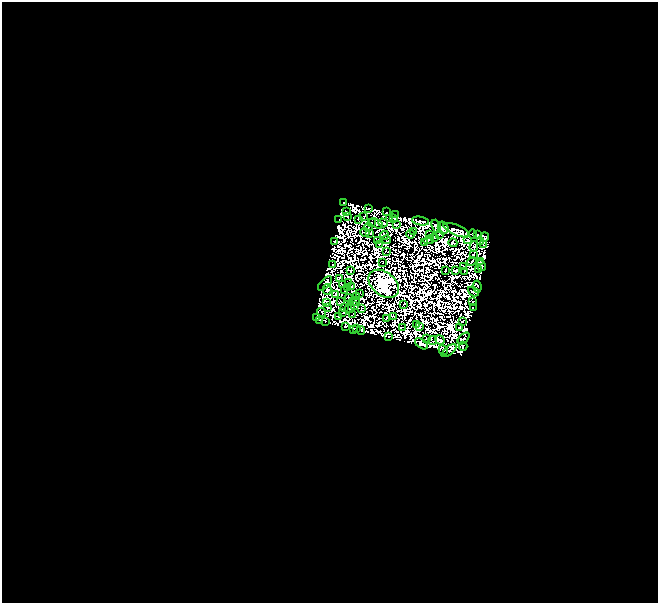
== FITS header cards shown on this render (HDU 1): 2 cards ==
NAXIS1  =                  656
NAXIS2  =                  601

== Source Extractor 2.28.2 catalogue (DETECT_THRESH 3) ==
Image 656 x 601 px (HDU 1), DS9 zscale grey, 1 PNG px = 1 image px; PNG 660 x 605 px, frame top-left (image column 1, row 601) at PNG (2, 2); each listed source drawn as its Kron ellipse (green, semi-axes under 4 px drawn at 4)
Background 0.048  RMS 9.1e-06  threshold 2.73e-05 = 3 sigma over >= 5 px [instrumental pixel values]
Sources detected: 221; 113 with non-positive FLUX_AUTO (blend fragments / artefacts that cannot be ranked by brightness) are neither listed nor drawn; the other 108 listed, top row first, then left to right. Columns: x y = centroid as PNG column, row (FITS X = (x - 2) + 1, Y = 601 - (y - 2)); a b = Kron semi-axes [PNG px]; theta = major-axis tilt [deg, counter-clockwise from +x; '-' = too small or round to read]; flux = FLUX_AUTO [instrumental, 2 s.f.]
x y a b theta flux
344 202 3 2 - 4.6
369 208 3 2 - 1.3
347 212 4 2 - 1.9
386 212 3 2 - 0.09
396 215 4 2 - 0.26
347 216 3 2 - 2.1
364 216 3 2 - 1.4
394 218 3 2 - 0.43
358 219 2 2 - 0.82
390 219 2 2 - 0.95
339 220 2 2 - 1.2
420 221 9 3 -10 6.9
371 223 2 2 - 1.2
383 223 5 3 - 0.014
376 224 7 3 -30 0.55
396 224 4 2 - 0.77
436 226 7 4 -70 0.69
368 227 4 2 - 1
443 228 6 5 - 6
457 230 14 5 -22 7.7
413 231 3 2 - 2.9
365 233 4 4 - 0.34
370 234 4 2 - 2.3
410 234 4 3 - 1.1
430 234 3 2 - 0.12
439 234 3 2 - 1.7
473 234 5 2 - 0.89
477 234 3 3 - 3.3
385 235 4 2 - 0.25
435 237 3 2 - 0.92
484 237 5 4 - 3.5
377 240 2 2 - 0.77
386 240 4 2 - 0.82
429 240 5 3 - 0.69
468 240 4 2 - 0.63
335 242 4 3 - 1.9
425 242 3 2 - 1.2
481 242 4 2 - 1.1
453 243 4 2 - 0.9
379 244 2 2 - 1.3
483 245 2 2 - 2.9
474 247 5 4 - 2.3
387 251 3 2 - 0.93
473 254 3 2 - 2
472 261 5 2 - 2.4
481 262 4 3 - 0.36
382 263 2 2 - 0.46
333 265 3 2 - 2.7
481 265 6 3 -54 2.3
464 266 2 2 - 1.2
445 270 3 2 - 1.8
478 270 2 2 - 1.9
351 271 2 2 - 1.7
455 271 4 3 - 3.1
465 271 4 2 - 0.89
339 278 3 2 - 2.1
325 283 9 3 45 3.3
348 283 2 2 - 0.83
384 284 17 11 -40 1800
343 285 3 2 - 2.8
352 287 2 2 - 0.51
477 287 6 4 -83 2.9
348 288 3 2 - 1.3
327 290 5 4 - 2.7
345 291 3 2 - 1.3
473 292 6 3 -38 1.7
360 293 2 2 - 0.75
335 295 3 2 - 1.4
356 296 3 2 - 0.64
349 298 4 2 - 0.8
354 301 6 4 20 1.7
327 302 3 2 - 2
341 302 4 3 - 0.48
473 302 3 2 - 0.38
404 304 3 2 - 1.7
354 306 3 2 - 0.31
345 307 3 2 - 0.36
327 308 2 2 - 0.99
350 308 5 2 - 0.38
362 308 2 2 - 0.52
473 308 2 2 - 0.43
322 312 4 2 - 0.33
343 312 3 2 - 0.11
353 314 3 2 - 0.36
393 316 4 2 - 0.5
316 317 4 2 - 2.2
338 317 2 2 - 0.69
387 318 3 3 - 0.63
319 320 2 2 - 1.4
463 321 2 2 - 0.13
325 322 3 2 - 1.3
417 324 3 2 - 1.2
346 327 4 2 - 3
402 327 3 2 - 0.27
419 327 3 2 - 1.2
460 327 3 2 - 1.6
353 329 2 2 - 0.051
357 329 3 2 - 0.95
361 330 4 3 - 1.9
389 337 3 2 - 1.7
464 338 7 3 45 4.1
426 339 3 2 - 0.84
433 340 4 2 - 0.39
440 340 5 3 - 0.26
421 344 7 4 -33 6.2
463 346 4 3 - 1.7
443 350 5 3 - 0.77
449 350 9 2 39 0.15
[113 non-positive-flux detections neither listed nor drawn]